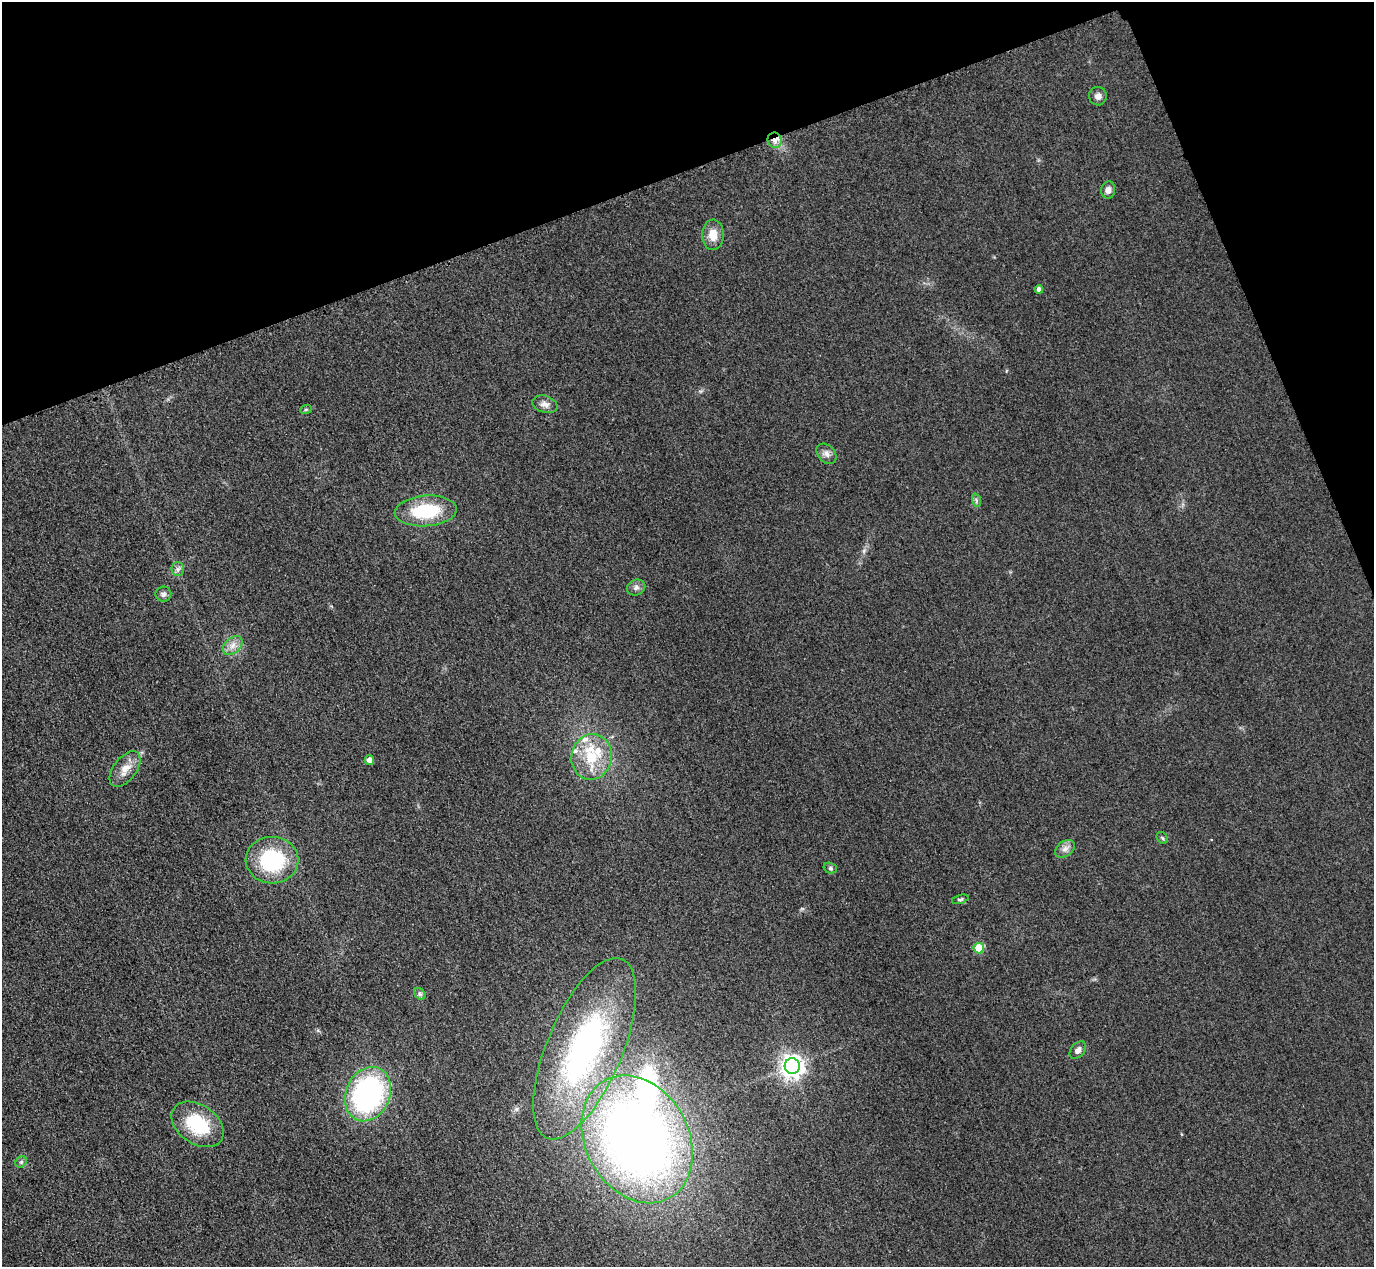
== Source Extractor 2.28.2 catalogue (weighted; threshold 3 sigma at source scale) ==
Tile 3 of 4 x 4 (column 3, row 1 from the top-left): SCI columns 2773-4144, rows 4097-5361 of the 5546 x 5533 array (HDU 1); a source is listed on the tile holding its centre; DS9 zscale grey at full resolution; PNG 1376 x 1269 px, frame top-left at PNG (2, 2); each listed source drawn as its Kron ellipse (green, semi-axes under 4 px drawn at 4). Shown black and unused: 18% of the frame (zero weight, under 3 of 4 exposures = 3% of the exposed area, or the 3 px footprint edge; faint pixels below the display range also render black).
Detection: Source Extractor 2.28.2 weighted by HDU 2 'WHT'; one run over the whole footprint, this tile lists its part. Background 0.133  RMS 0.019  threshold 0.0847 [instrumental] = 3 sigma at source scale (4.5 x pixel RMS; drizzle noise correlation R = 1.50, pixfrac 1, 0.05/0.05 arcsec/px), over >= 5 px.
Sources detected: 36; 5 inside a brighter listed object's ellipse — not listed separately; the other 31 listed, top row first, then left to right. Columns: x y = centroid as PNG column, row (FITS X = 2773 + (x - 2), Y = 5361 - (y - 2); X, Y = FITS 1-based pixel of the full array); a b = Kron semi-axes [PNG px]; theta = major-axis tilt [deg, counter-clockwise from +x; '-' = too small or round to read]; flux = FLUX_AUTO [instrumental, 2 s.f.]
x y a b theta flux
1098 96 9 9 - 9
775 140 8 7 - 10
1108 190 8 7 - 9.6
713 235 15 11 -88 25
1039 289 4 4 - 6.3
545 404 13 8 -17 11
306 409 6 3 19 2.3
826 454 12 8 -46 9.4
976 500 7 4 -72 3.8
426 511 31 15 4 110
178 569 7 6 - 5.6
636 587 9 7 23 7.2
163 594 8 7 - 6.4
233 646 11 7 40 13
592 757 23 20 78 67
369 760 5 4 - 11
125 769 20 11 53 23
1162 838 6 5 - 3.2
1065 849 11 7 36 9.5
272 860 26 23 -2 150
830 868 7 5 -16 3.6
960 899 8 4 17 3.2
979 948 5 5 - 63
420 994 7 5 -44 3.7
585 1049 97 37 67 520
1078 1050 10 6 49 7.7
792 1066 8 7 - 1400
368 1094 28 22 66 380
198 1124 29 19 -35 100
637 1139 67 51 -61 1600
21 1162 6 5 - 3.5
Overlapping masked pixels (flux is a lower limit): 1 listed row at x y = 775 140